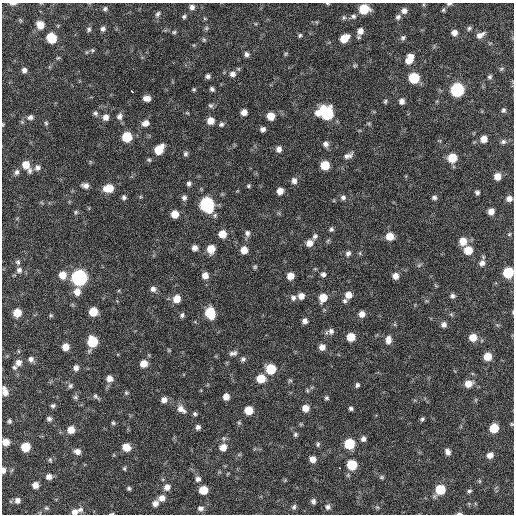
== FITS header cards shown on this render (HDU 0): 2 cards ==
NAXIS1  =                  512 / Axis length
NAXIS2  =                  512 / Axis length

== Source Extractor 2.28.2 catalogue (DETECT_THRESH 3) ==
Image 512 x 512 px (HDU 0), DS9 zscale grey, 1 PNG px = 1 image px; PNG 516 x 516 px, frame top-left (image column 1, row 512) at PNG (2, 3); no overlay
Background 90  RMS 10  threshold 31.1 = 3 sigma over >= 5 px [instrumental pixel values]
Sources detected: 221; all 221 listed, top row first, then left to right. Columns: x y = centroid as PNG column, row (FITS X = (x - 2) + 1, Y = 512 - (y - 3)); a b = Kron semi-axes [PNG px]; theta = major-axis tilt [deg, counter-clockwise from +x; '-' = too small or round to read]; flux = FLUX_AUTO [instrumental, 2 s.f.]
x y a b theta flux
13 4 8 3 3 1900
327 4 6 3 -19 650
449 4 7 4 7 1300
192 7 6 6 - 2800
105 9 6 5 - 1300
364 9 7 7 - 23000
443 10 6 5 - 1000
404 11 7 7 - 3400
158 14 8 5 65 1700
184 16 5 5 - 1200
353 16 7 6 - 1900
344 17 7 5 90 1300
398 17 7 6 - 2000
40 25 7 7 - 8300
206 28 6 5 - 1100
469 28 6 5 - 1400
89 29 7 6 - 1500
103 29 6 5 - 2000
360 31 8 7 - 4600
174 32 5 5 - 1000
454 33 6 6 - 3700
300 35 5 5 - 1100
480 35 11 6 29 3800
51 38 7 7 - 21000
344 38 8 6 37 11000
403 38 7 6 - 1600
204 40 5 5 - 1000
92 50 5 5 - 1000
246 54 6 5 - 2100
286 54 6 4 60 960
58 58 6 3 18 780
409 59 11 7 64 8700
355 65 6 4 1 940
501 69 7 4 31 1000
24 70 6 5 - 2400
233 74 8 8 - 3700
208 76 5 5 - 1900
490 77 6 5 - 1400
414 78 7 7 - 31000
194 89 5 4 - 870
212 89 5 4 - 1600
457 90 7 7 - 92000
132 91 4 3 - 5100
147 98 7 5 -6 4400
385 101 6 4 85 1100
402 101 6 6 - 2900
210 105 7 6 - 1500
503 110 6 5 - 1500
244 112 5 5 - 4500
95 113 7 6 - 1700
187 113 6 3 -18 700
318 113 7 7 - 4700
327 113 9 8 - 58000
119 116 9 7 68 2900
271 116 6 6 - 9400
30 117 8 6 24 2200
106 117 7 7 - 4000
210 121 7 7 - 6300
46 123 6 5 - 1100
145 123 8 7 - 4400
221 124 7 6 - 1600
3 125 5 3 - 580
263 129 5 5 - 2300
127 137 7 7 - 24000
484 139 7 6 - 5400
503 142 7 6 - 1900
326 144 8 7 - 2800
159 149 9 6 53 15000
279 149 7 6 - 3100
185 154 6 6 - 1600
348 156 13 6 21 3000
452 158 7 7 - 16000
149 160 6 5 - 1100
26 165 12 7 -59 9300
325 165 6 6 - 16000
37 168 8 8 - 2800
17 172 8 6 68 2200
497 176 6 6 - 6400
294 181 7 7 - 3200
189 184 6 5 - 1700
85 185 8 6 -14 3200
248 186 5 5 - 1000
109 188 9 7 9 12000
280 191 6 6 - 5400
477 192 4 4 - 1600
124 197 6 5 - 1700
343 197 7 7 - 2100
184 198 7 6 - 2200
434 198 6 5 - 1800
509 199 7 6 - 3100
207 205 8 7 - 120000
491 211 5 5 - 4700
76 212 6 5 - 1000
175 214 6 6 - 9400
331 229 6 5 - 1500
247 233 8 6 -73 2400
222 234 7 7 - 8100
509 234 5 4 - 770
315 236 9 6 56 1900
390 236 7 7 - 9200
463 241 8 8 - 8100
309 243 8 7 - 5000
195 248 6 6 - 3500
211 249 7 6 - 11000
244 250 7 6 - 7100
468 250 7 7 - 12000
348 253 7 6 - 2100
18 262 7 6 - 1600
482 263 8 7 - 3300
419 265 7 4 37 1000
255 267 5 5 - 1000
19 270 8 8 - 2700
508 273 7 7 - 31000
323 274 6 5 - 2100
62 275 8 7 - 8200
205 276 7 7 - 4900
290 276 6 5 - 6600
395 276 6 6 - 4200
79 278 8 7 - 190000
153 289 7 7 - 2800
77 292 8 8 - 5800
349 295 7 7 - 6100
301 296 6 6 - 4800
452 296 7 6 - 1800
293 298 8 7 - 2300
323 298 8 7 - 9700
177 299 8 7 - 8400
345 301 6 6 - 1500
93 312 6 6 - 13000
513 312 5 3 - 570
17 313 6 6 - 11000
210 313 8 7 - 26000
362 314 6 6 - 4500
451 314 6 4 -19 980
51 315 5 5 - 960
182 315 7 5 66 1600
305 321 6 5 - 2700
444 324 7 6 - 2800
331 331 8 7 - 2800
351 337 6 6 - 12000
473 337 7 7 - 8100
388 340 10 7 86 4400
92 342 7 7 - 28000
66 347 6 6 - 6600
322 347 6 6 - 4300
169 350 5 4 - 700
233 353 11 6 14 2400
487 357 6 6 - 11000
31 359 7 7 - 2700
243 359 7 6 - 1700
18 362 8 7 - 3800
143 364 6 6 - 7800
14 367 6 6 - 1400
76 368 7 6 - 2900
271 369 7 7 - 24000
109 379 7 7 - 4500
261 379 8 7 - 13000
290 380 6 4 -1 970
468 384 8 7 - 6900
357 385 5 4 - 1600
70 386 7 6 - 1600
5 391 10 6 -72 4600
126 393 6 5 - 1100
96 396 9 5 -39 1600
75 397 7 5 21 1300
226 397 6 5 - 5000
326 398 5 5 - 1300
164 400 6 6 - 3500
53 406 5 4 - 1500
305 408 7 7 - 5800
351 408 5 4 - 1500
181 409 12 8 -39 4700
249 410 6 6 - 13000
195 414 6 5 - 1300
49 419 7 6 - 2000
422 419 5 4 - 1200
9 421 6 5 - 1300
113 423 5 5 - 1100
512 424 4 4 - 730
198 427 5 5 - 2100
494 428 7 6 - 16000
71 430 7 7 - 7700
295 434 6 5 - 1300
363 439 7 6 - 2400
6 442 6 6 - 6500
318 444 6 5 - 1200
349 444 7 7 - 26000
25 447 7 6 - 17000
126 447 7 6 - 9100
223 447 8 8 - 5900
77 451 8 7 - 3500
448 452 7 5 -64 2900
490 455 7 6 - 4200
313 459 6 5 - 4900
50 460 6 5 - 1100
352 465 7 7 - 22000
124 468 5 4 - 920
339 468 3 2 - 5600
3 470 7 5 -88 2300
49 477 7 6 - 3500
382 477 6 5 - 1100
198 479 7 7 - 2300
35 485 6 6 - 4400
167 487 8 7 - 4000
129 488 5 5 - 1200
440 489 7 7 - 23000
203 490 7 6 - 11000
469 491 6 4 16 1300
162 498 8 7 - 4400
17 500 7 6 - 2800
313 501 6 5 - 1700
155 503 8 6 40 3500
294 507 7 5 59 1500
328 507 7 6 - 1800
377 507 5 4 - 860
46 508 7 5 -19 1100
200 508 8 6 -8 2200
80 509 9 6 -3 2200
74 512 8 6 20 4000
459 513 7 3 -4 1300
112 514 6 3 8 780
At the frame edge (FLAGS 8, measured only in part): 13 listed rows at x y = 13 4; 327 4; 449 4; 3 125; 508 273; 513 312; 5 391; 512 424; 6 442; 3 470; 74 512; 459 513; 112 514